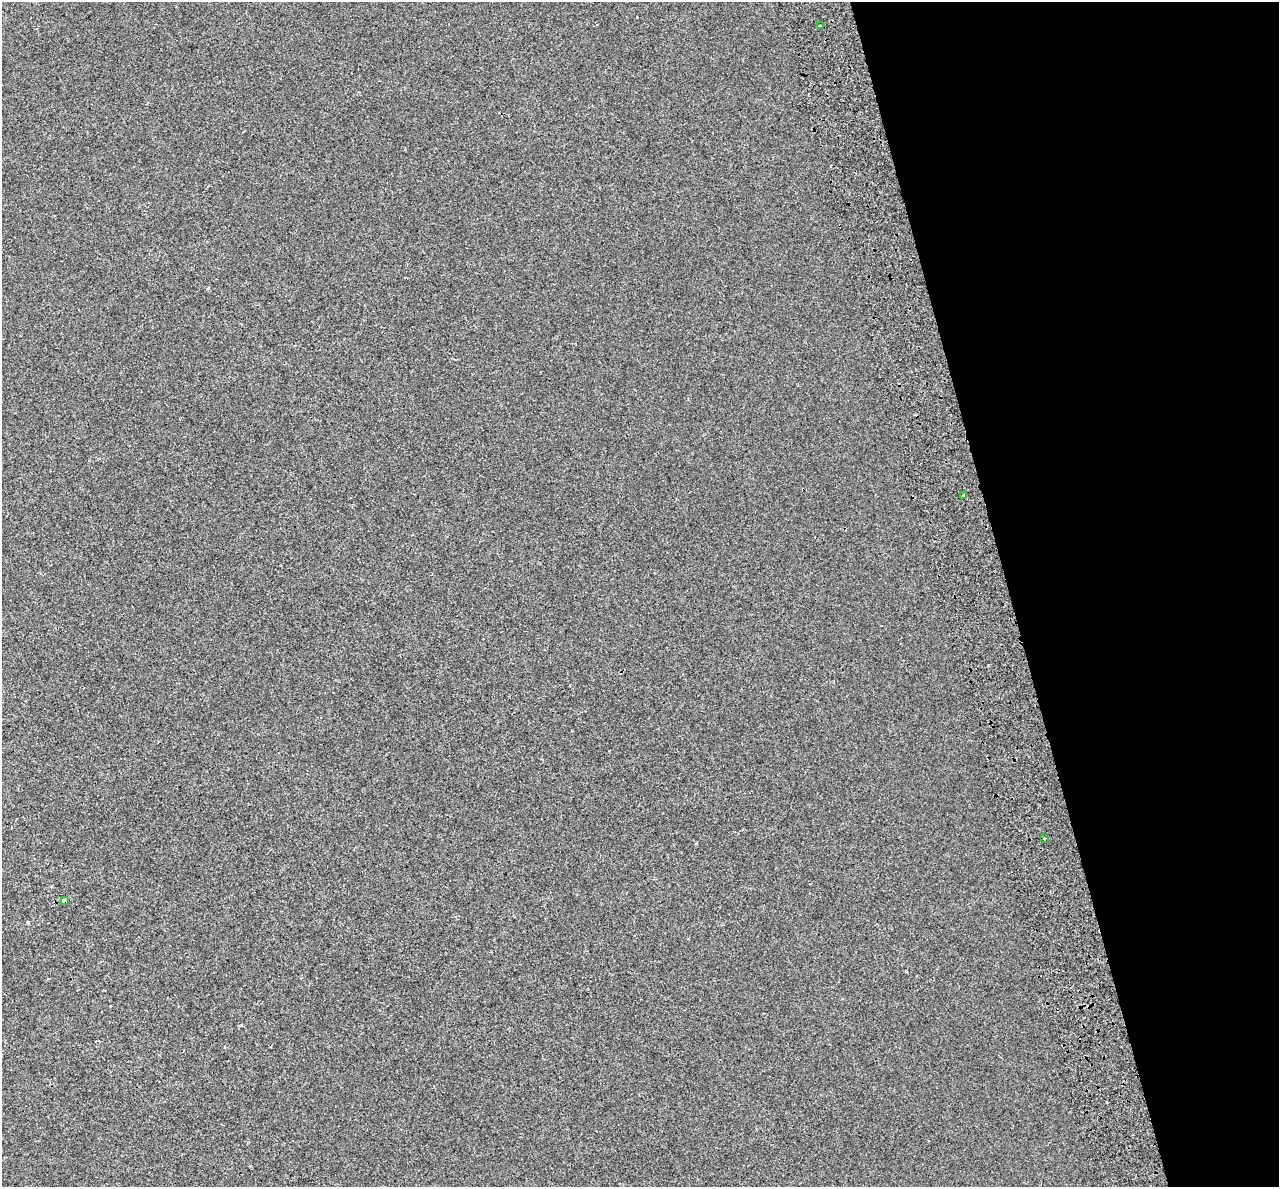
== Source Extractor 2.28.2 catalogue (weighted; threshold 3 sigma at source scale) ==
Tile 12 of 4 x 4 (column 4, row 3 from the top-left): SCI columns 3919-5195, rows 1329-2513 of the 5284 x 5072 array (HDU 1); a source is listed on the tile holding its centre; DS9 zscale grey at full resolution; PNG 1281 x 1189 px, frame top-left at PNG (2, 2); each listed source drawn as its Kron ellipse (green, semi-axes under 4 px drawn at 4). Shown black and unused: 21% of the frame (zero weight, under 2 of 3 exposures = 7% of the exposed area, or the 3 px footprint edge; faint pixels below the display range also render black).
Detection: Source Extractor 2.28.2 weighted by HDU 2 'WHT'; one run over the whole footprint, this tile lists its part. Background -6.78e-05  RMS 0.0045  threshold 0.0202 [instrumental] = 3 sigma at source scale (4.5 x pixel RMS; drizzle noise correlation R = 1.50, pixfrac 1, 0.0396/0.0396 arcsec/px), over >= 5 px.
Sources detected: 4; all 4 listed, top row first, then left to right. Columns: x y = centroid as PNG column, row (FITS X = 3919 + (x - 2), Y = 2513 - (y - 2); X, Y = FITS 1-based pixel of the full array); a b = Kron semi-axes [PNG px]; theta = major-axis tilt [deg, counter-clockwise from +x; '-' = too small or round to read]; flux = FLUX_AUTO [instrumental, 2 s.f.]
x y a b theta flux
820 26 3 3 - 1.6
964 495 3 2 - 0.8
1045 838 3 3 - 1.6
64 901 4 3 - 3.7
Overlapping masked pixels (flux is a lower limit): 1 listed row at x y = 64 901